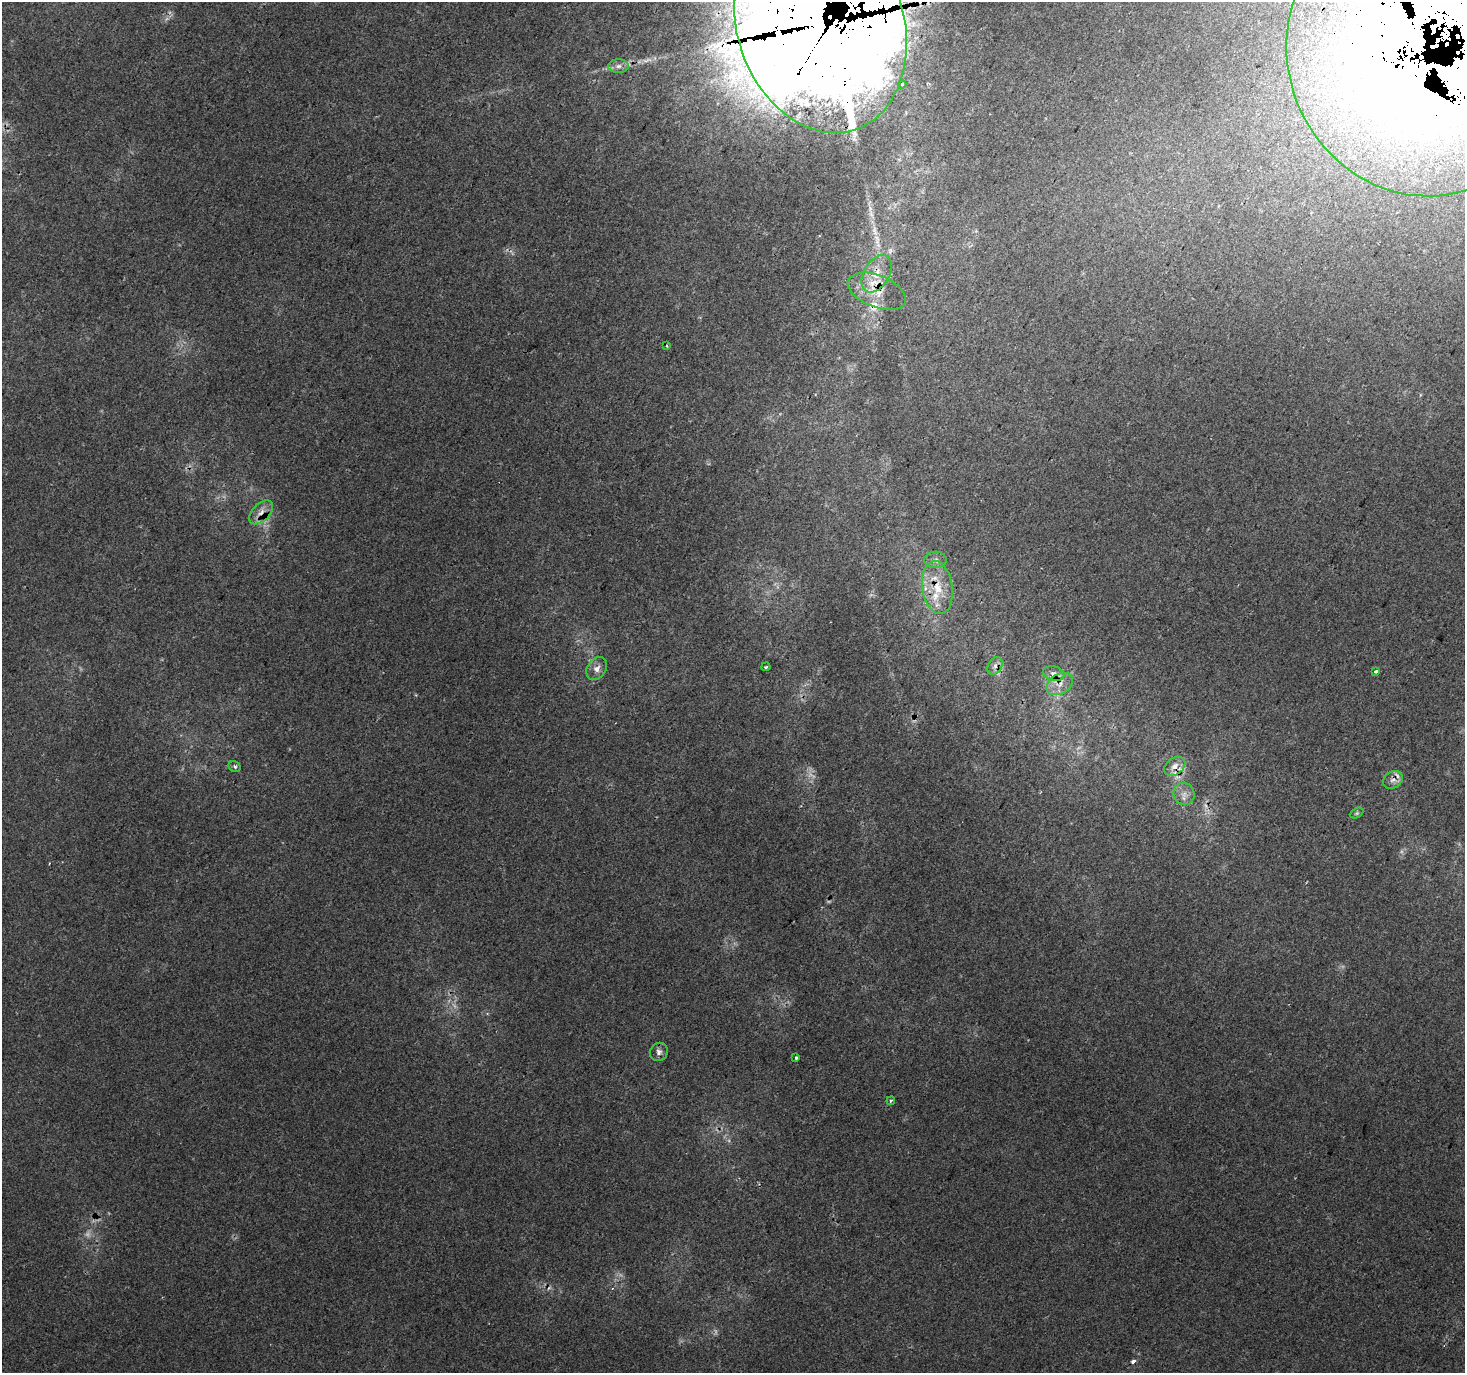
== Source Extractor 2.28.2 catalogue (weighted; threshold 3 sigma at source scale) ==
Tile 10 of 4 x 4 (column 2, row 3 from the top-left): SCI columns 1494-2956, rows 1666-3036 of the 5905 x 6006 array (HDU 1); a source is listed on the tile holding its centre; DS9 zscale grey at full resolution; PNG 1467 x 1375 px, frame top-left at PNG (2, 2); each listed source drawn as its Kron ellipse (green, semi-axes under 4 px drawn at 4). Shown black and unused: <1% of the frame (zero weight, under 2 of 3 exposures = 2% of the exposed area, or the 3 px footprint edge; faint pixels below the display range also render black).
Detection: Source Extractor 2.28.2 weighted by HDU 2 'WHT'; one run over the whole footprint, this tile lists its part. Background 0.00434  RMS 0.0038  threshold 0.0172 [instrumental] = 3 sigma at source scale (4.5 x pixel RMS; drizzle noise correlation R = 1.50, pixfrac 1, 0.0396/0.0396 arcsec/px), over >= 5 px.
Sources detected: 44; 5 too faint to see at this stretch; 2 inside a brighter object's white glare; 7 cosmic-ray / hot-pixel residue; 1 long thin detection or spike segment (spike, bleed or trail) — neither listed nor drawn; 5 inside a brighter listed object's ellipse — not listed separately; the other 24 listed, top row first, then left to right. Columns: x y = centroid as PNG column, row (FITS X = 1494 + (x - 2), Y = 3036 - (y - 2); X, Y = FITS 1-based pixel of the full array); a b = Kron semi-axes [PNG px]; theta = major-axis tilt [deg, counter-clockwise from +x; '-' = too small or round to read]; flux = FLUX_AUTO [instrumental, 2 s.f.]
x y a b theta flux
820 25 111 83 -72 4600
1422 53 144 134 -69 1400
618 66 10 6 1 1.9
902 84 4 4 - 0.97
877 274 20 12 59 7.2
877 291 30 16 -21 9.9
667 346 3 2 - 0.53
261 512 14 8 45 3.6
935 560 11 8 2 1.8
937 587 27 15 -82 11
995 666 9 7 58 1.7
766 667 5 3 - 0.49
597 669 12 9 55 2.6
1376 671 4 3 - 1.1
1054 674 11 7 -11 2.1
1060 684 14 10 30 3.5
1175 766 11 8 36 3.1
235 767 6 5 - 0.88
1393 780 10 8 35 2
1184 794 11 10 - 2.8
1357 813 7 4 27 0.59
659 1052 9 8 - 1.9
796 1058 3 3 - 0.72
891 1101 4 3 - 0.61
Overlapping masked pixels (flux is a lower limit): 9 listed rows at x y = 820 25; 1422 53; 877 274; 877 291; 261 512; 937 587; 995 666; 1060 684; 1175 766
Isophote crosses this tile's border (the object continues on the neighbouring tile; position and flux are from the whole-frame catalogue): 2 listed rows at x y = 820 25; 1422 53